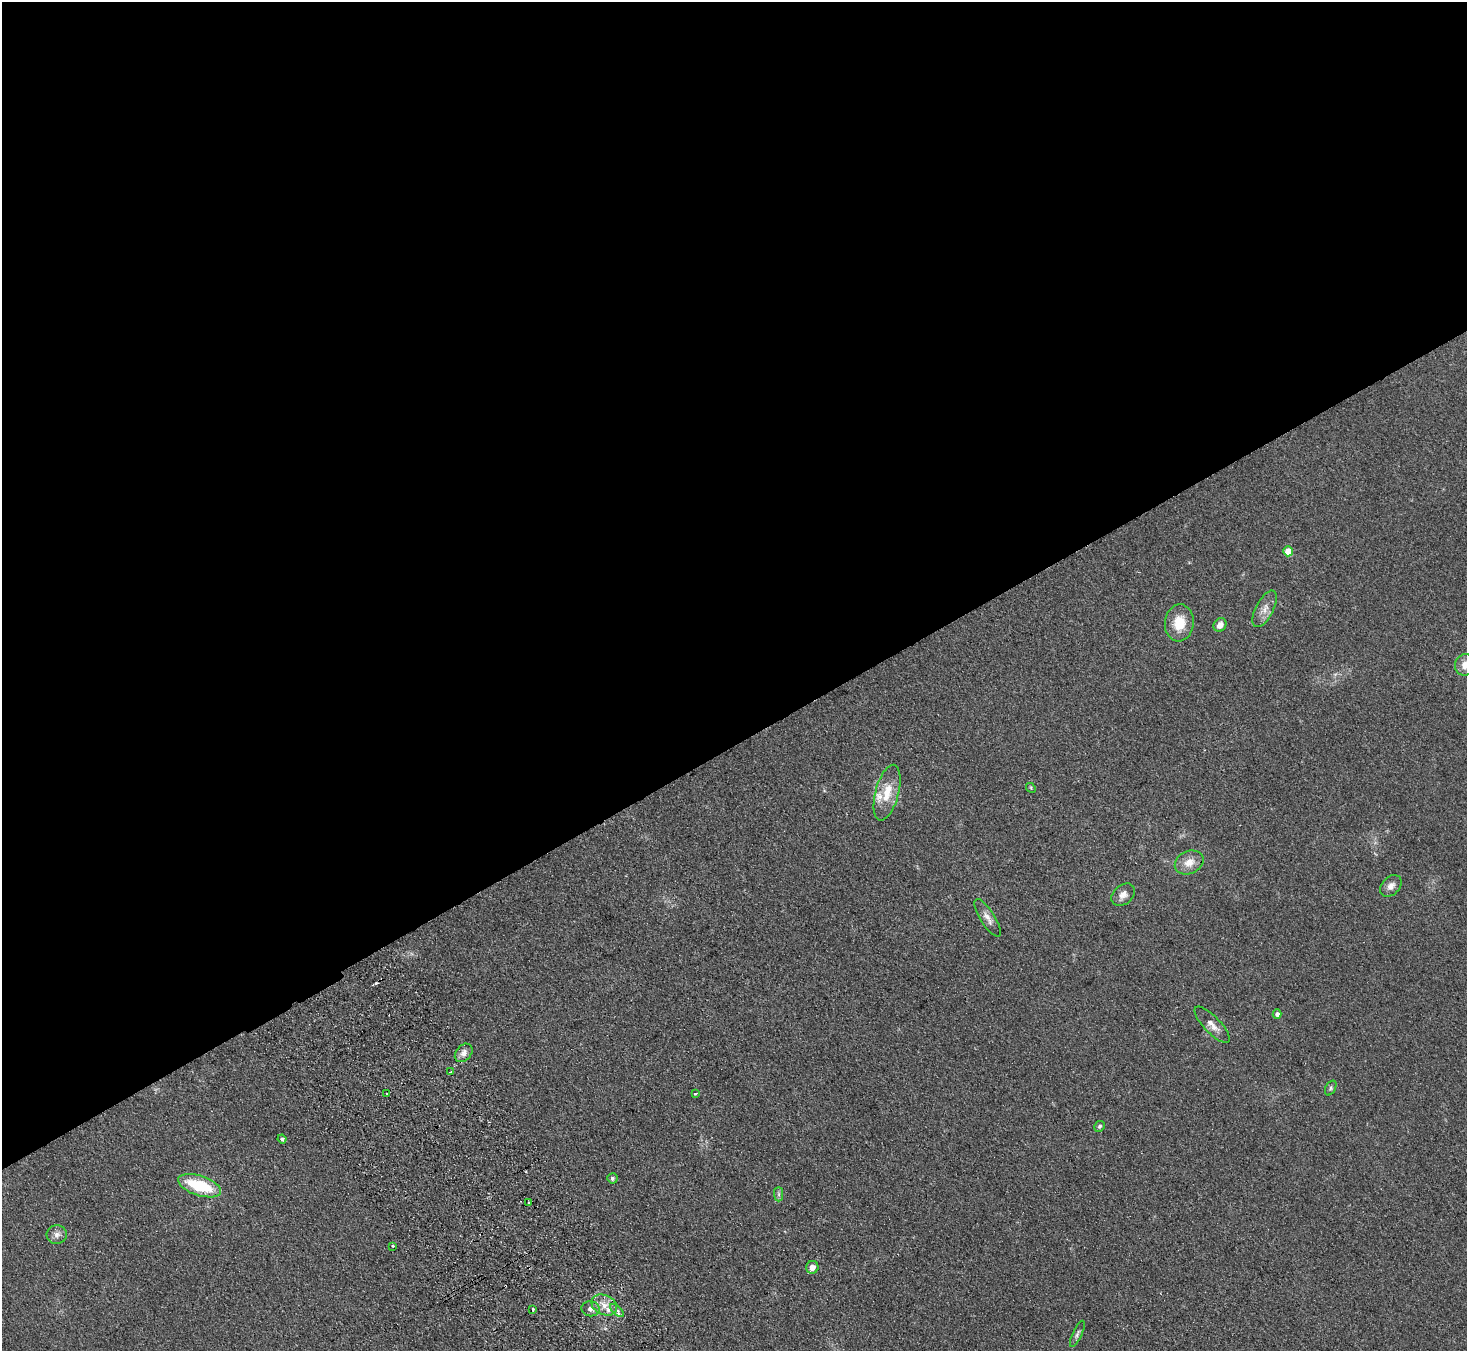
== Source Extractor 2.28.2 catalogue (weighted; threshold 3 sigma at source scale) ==
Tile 2 of 4 x 4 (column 2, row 1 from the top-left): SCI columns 1516-2980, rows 4240-5588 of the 5958 x 5920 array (HDU 1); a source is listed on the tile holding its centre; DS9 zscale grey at full resolution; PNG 1469 x 1353 px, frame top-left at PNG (2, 2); each listed source drawn as its Kron ellipse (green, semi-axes under 4 px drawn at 4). Shown black and unused: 55% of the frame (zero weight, under 2 of 3 exposures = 3% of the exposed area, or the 3 px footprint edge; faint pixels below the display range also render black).
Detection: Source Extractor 2.28.2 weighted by HDU 2 'WHT'; one run over the whole footprint, this tile lists its part. Background 0.153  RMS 0.013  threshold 0.0573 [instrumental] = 3 sigma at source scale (4.5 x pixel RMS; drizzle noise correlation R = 1.50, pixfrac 1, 0.05/0.05 arcsec/px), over >= 5 px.
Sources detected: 36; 2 cosmic-ray / hot-pixel residue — neither listed nor drawn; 2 inside a brighter listed object's ellipse — not listed separately; the other 32 listed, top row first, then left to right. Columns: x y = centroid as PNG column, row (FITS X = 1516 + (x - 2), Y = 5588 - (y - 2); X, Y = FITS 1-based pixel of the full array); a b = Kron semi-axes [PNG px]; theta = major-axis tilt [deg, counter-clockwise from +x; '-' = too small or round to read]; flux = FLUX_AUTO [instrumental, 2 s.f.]
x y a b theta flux
1288 551 5 4 - 25
1265 609 20 8 63 11
1179 623 18 14 82 27
1220 625 7 6 - 7.8
1465 665 11 10 - 11
1031 788 5 4 - 1.3
887 793 29 11 75 24
1189 862 15 11 24 14
1391 886 12 8 47 6.8
1123 895 13 9 41 8.1
988 918 22 7 -58 8.6
1277 1014 4 4 - 4.6
1212 1025 24 8 -46 11
464 1053 10 7 49 6.7
450 1072 3 3 - 1.5
1331 1088 8 5 61 2.2
387 1094 3 3 - 7.7
695 1094 3 2 - 1.6
1100 1126 6 5 - 2.3
282 1139 4 4 - 3.2
612 1178 5 5 - 2.8
200 1186 22 10 -18 57
779 1194 7 4 -89 2.5
529 1202 3 2 - 1.5
57 1235 10 9 - 6.1
393 1246 3 3 - 1.8
812 1267 6 6 - 9.4
604 1305 13 9 -25 13
533 1309 3 3 - 3.2
591 1309 9 7 -8 5.6
617 1310 8 4 -42 3.2
1077 1334 14 4 65 3.8
Isophote crosses this tile's border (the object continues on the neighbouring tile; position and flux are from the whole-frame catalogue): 1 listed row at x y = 1465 665